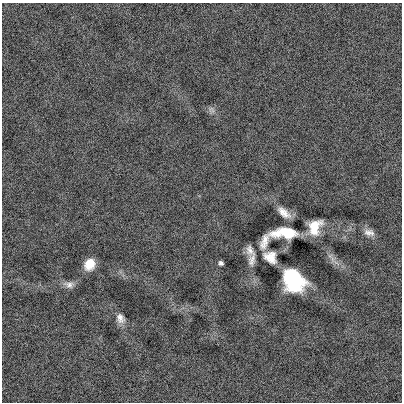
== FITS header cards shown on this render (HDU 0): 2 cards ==
NAXIS1  =                  400
NAXIS2  =                  400

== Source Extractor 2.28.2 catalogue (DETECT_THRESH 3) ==
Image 400 x 400 px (HDU 0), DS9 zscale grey, 1 PNG px = 1 image px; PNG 404 x 404 px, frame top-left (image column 1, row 400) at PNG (2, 3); no overlay
Background -7.80e-04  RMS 0.096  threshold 0.289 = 3 sigma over >= 5 px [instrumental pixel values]
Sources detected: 14; all 14 listed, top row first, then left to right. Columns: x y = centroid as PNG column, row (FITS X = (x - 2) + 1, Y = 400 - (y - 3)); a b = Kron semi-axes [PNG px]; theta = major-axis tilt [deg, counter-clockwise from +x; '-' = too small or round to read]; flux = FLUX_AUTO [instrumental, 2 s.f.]
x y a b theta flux
212 110 10 7 -45 23
284 213 15 7 -39 62
315 227 14 10 65 130
369 232 14 8 -11 39
286 233 20 8 -1 280
264 242 17 7 70 63
250 250 13 9 -72 42
270 257 13 10 -38 85
252 260 17 8 78 44
221 263 5 4 - 16
90 264 11 9 61 110
293 280 20 15 -47 570
69 285 14 8 -8 38
120 318 13 9 -66 45